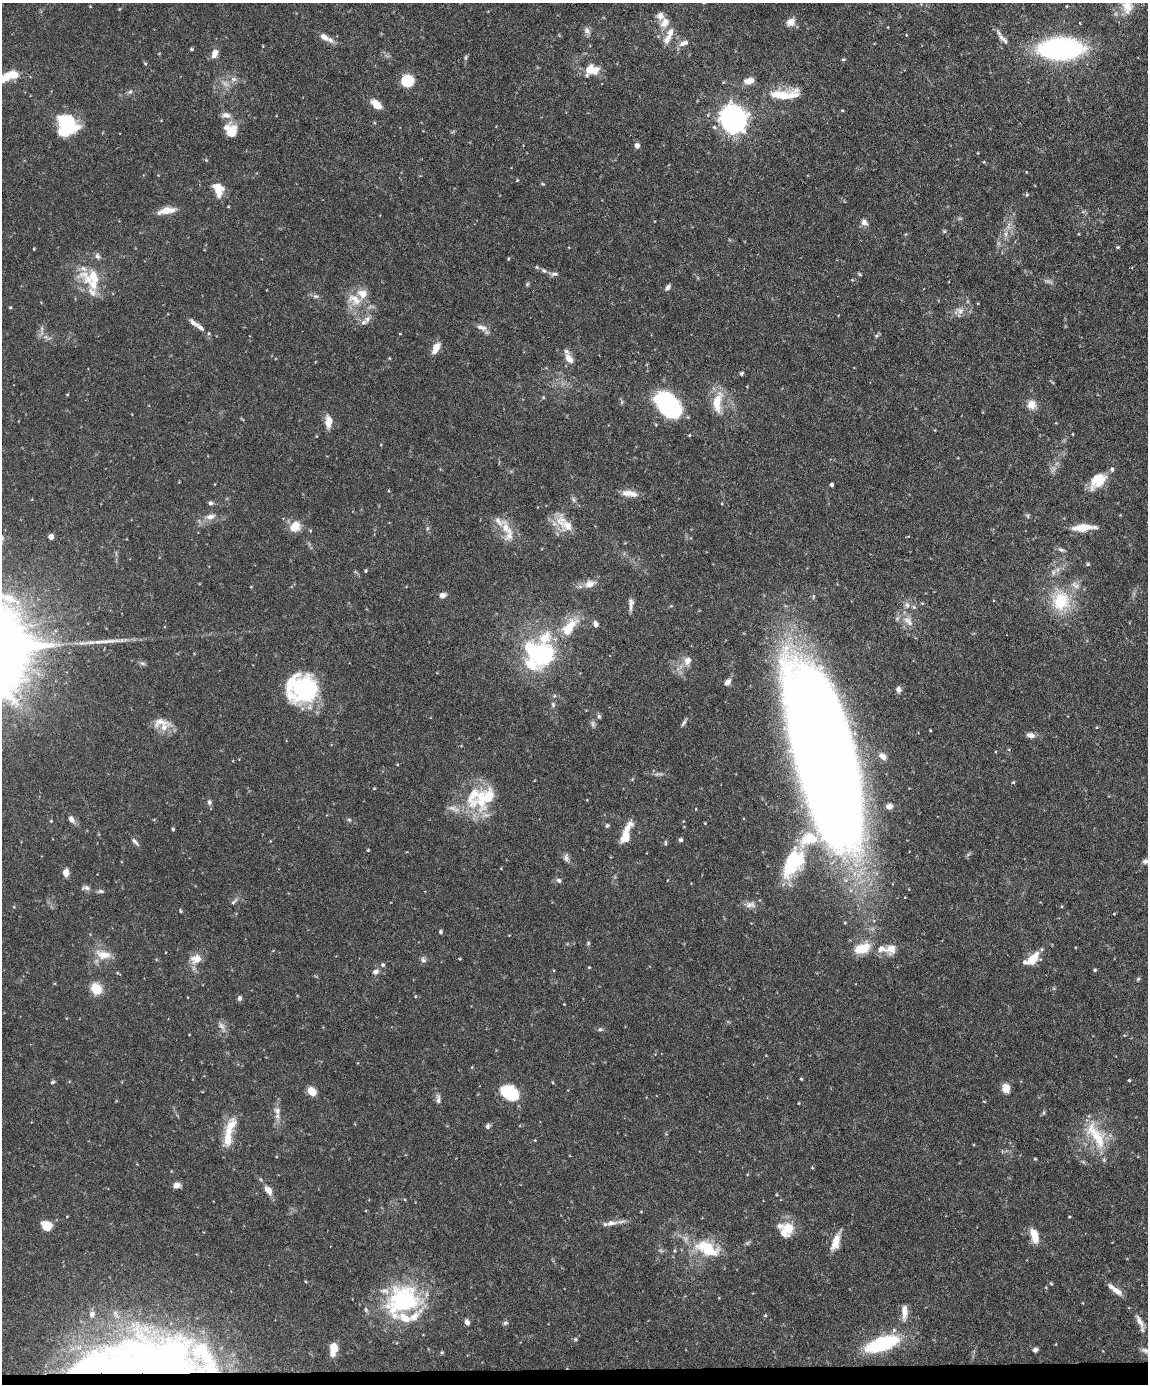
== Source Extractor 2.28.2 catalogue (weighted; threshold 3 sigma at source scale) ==
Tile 10 of 4 x 3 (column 2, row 3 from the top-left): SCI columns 1148-2293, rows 235-1616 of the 4585 x 4509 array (HDU 1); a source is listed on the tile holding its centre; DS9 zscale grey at full resolution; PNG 1150 x 1386 px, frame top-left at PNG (2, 3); no overlay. Shown black and unused: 1% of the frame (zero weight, under 3 of 6 exposures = <1% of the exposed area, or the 3 px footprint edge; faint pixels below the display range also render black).
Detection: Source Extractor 2.28.2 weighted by HDU 2 'WHT'; one run over the whole footprint, this tile lists its part. Background 0.0991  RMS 0.0036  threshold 0.0148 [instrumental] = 3 sigma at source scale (4.09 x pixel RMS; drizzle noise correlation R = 1.36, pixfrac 0.8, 0.05/0.05 arcsec/px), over >= 5 px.
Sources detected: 256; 8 too faint to see at this stretch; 6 inside a brighter object's white glare — not listed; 40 inside a brighter listed object's ellipse — not listed separately; the other 202 listed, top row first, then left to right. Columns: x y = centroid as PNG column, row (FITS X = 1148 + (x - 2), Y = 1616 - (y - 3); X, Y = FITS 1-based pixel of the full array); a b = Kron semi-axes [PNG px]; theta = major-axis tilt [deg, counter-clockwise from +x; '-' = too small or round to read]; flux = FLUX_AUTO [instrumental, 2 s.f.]
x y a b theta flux
1127 6 22 17 -73 6.8
791 22 11 9 34 2.9
665 23 15 11 54 3.4
1080 23 4 3 - 0.21
587 31 12 8 -57 1.4
670 33 19 9 72 3.3
324 37 15 8 -37 2.4
1003 39 20 6 -45 2.1
684 43 14 7 17 2
191 49 5 4 - 0.39
1061 49 30 14 1 93
215 53 11 7 68 2.5
465 57 8 5 69 0.59
843 59 6 3 8 0.39
145 64 5 4 - 0.37
592 70 17 12 -4 5.4
11 75 21 10 7 5.9
233 79 9 7 0 1.4
407 80 10 9 - 12
749 81 10 6 12 3.6
130 92 8 6 39 0.83
784 96 44 14 12 11
376 104 13 7 -41 4.5
842 110 4 3 - 0.29
226 115 13 7 -5 2
733 119 14 12 -64 180
67 128 23 20 -35 17
232 132 18 11 77 5
637 145 7 6 - 1.3
984 162 5 3 - 0.27
517 180 4 3 - 0.31
543 184 7 3 -19 0.33
218 189 16 10 -71 5.7
1027 195 5 4 - 0.43
167 210 22 7 11 4.2
1083 212 7 4 1 0.55
864 222 9 7 -41 1.7
944 231 5 5 - 0.45
1006 234 8 6 70 1.5
1118 247 5 4 - 0.41
34 249 3 2 - 0.26
97 256 9 7 -57 1.1
508 259 4 4 - 0.32
537 267 6 5 - 0.5
543 270 7 5 -31 0.81
554 274 11 5 4 1
860 274 6 4 -37 0.38
94 277 39 17 -11 11
527 284 6 5 - 0.48
668 287 9 5 56 0.99
315 296 8 6 -14 0.96
354 299 24 16 -24 7.3
10 307 4 3 - 0.32
959 311 16 10 15 2.9
367 319 11 8 58 1.8
482 327 16 7 -15 2.1
200 328 16 7 -41 2.2
876 336 7 5 36 0.58
47 337 16 5 -21 1.6
436 348 14 7 63 3.3
569 359 15 8 -57 3.3
741 373 5 5 - 0.52
67 394 4 3 - 0.22
717 402 31 13 82 7.8
668 405 27 17 -47 45
1031 405 10 10 - 3.7
242 419 7 3 -33 0.31
328 422 16 8 90 3.3
1073 434 4 3 - 0.23
1098 481 23 14 43 7.2
831 485 4 3 - 0.83
628 493 19 8 -2 3.2
573 499 9 5 -71 0.83
211 503 6 6 - 0.84
1028 516 6 4 -88 0.52
210 517 15 8 15 2.8
561 521 22 15 -89 6
295 526 14 11 40 4.9
505 527 23 11 -79 4.6
1083 528 27 8 4 5.8
51 537 4 4 - 3
1061 550 11 5 -22 0.95
1088 564 5 5 - 0.42
365 571 4 3 - 0.42
1053 572 9 6 90 1.3
589 584 15 10 17 3.1
251 587 4 3 - 0.23
442 595 6 5 - 2
1061 601 24 22 -81 16
631 605 15 6 89 1.6
907 605 10 7 -62 1.5
908 621 19 9 -45 3.5
595 624 7 5 -67 1.4
569 627 28 13 52 11
545 654 35 31 37 32
687 661 12 10 74 2.6
727 682 9 7 49 1.4
305 689 30 25 35 38
898 689 8 6 -61 1.1
553 705 8 5 -75 0.73
599 716 7 5 -72 0.63
161 722 30 13 -8 4.7
684 722 11 4 59 0.77
930 730 3 2 - 0.27
1031 735 9 6 -11 1.9
882 756 9 7 -45 1.9
825 759 147 41 -76 1100
659 774 14 4 7 1
632 779 5 4 - 0.37
1013 782 5 4 - 0.38
374 788 4 4 - 0.32
482 797 38 20 79 14
209 802 8 6 -89 0.98
889 806 6 5 - 1.4
452 808 18 8 -3 2.7
696 809 4 2 - 0.2
71 819 10 6 -58 1.7
349 820 6 5 - 0.53
51 821 4 4 - 0.26
705 823 3 3 - 0.25
607 825 6 5 - 0.55
173 829 4 3 - 0.43
626 834 27 9 73 7.3
681 840 5 5 - 0.74
135 842 12 5 -46 1.1
665 843 7 3 90 0.41
368 850 3 3 - 0.32
566 858 12 7 -86 1.3
1146 861 11 7 9 1.6
790 863 36 27 40 18
66 872 6 5 - 3.5
559 880 7 6 - 1
86 888 14 7 -2 1.3
100 891 10 5 3 0.81
234 902 13 5 49 1
750 905 16 10 1 2.3
14 907 5 3 - 0.26
180 911 5 3 - 0.32
1114 914 4 3 - 0.25
440 932 5 5 - 0.57
588 943 6 4 49 0.44
862 948 20 12 21 7.9
891 949 16 14 52 3.6
103 955 24 13 -10 5.4
196 959 16 13 31 4.1
460 959 3 3 - 0.27
1032 959 16 9 45 6.8
423 960 9 7 -62 0.98
383 965 6 5 - 0.61
589 967 4 3 - 0.27
1095 970 4 4 - 0.45
375 972 8 6 32 1.4
1138 979 6 4 45 0.44
96 989 11 10 - 7
415 996 4 3 - 0.27
239 998 7 5 71 0.85
564 1004 2 2 - 0.22
222 1026 14 7 -61 1.8
600 1029 7 5 7 0.61
1124 1035 5 3 - 0.28
801 1079 4 3 - 0.32
1129 1080 4 3 - 0.35
53 1082 6 4 18 0.5
1006 1088 11 8 -78 2.8
312 1091 9 7 -48 4
509 1092 15 10 -27 20
438 1099 14 6 -87 1.3
984 1101 5 3 - 0.24
798 1103 3 2 - 0.24
277 1111 12 10 -41 2
1044 1113 7 4 82 0.5
488 1126 7 6 - 0.87
1098 1138 49 18 -60 13
228 1139 18 8 84 6.6
1035 1159 5 3 - 0.27
177 1185 7 6 - 1.9
268 1190 12 7 -55 2.9
641 1212 4 3 - 0.21
67 1216 4 3 - 0.19
1069 1217 3 3 - 0.29
611 1223 18 7 7 2.6
46 1226 11 9 -33 5.1
788 1228 18 16 87 6.3
1034 1236 18 8 -72 4.5
836 1241 23 8 71 4.7
707 1249 36 18 -22 15
1051 1283 4 4 - 0.34
1116 1290 16 7 -39 2.7
402 1300 45 37 23 41
904 1312 21 8 89 3.4
92 1314 5 4 - 0.85
765 1315 5 4 - 0.39
1140 1321 23 7 -60 2.6
467 1322 8 6 -67 1.2
505 1323 7 5 29 0.69
575 1339 6 5 - 0.51
882 1344 24 10 19 40
333 1349 12 6 81 6.1
1035 1350 5 4 - 0.94
1145 1350 12 7 -16 1.4
442 1352 5 4 - 0.39
146 1368 106 40 -4 79
Overlapping masked pixels (flux is a lower limit): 1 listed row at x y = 146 1368
Isophote crosses this tile's border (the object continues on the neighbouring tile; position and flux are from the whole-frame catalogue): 3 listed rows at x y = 1127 6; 11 75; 1146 861